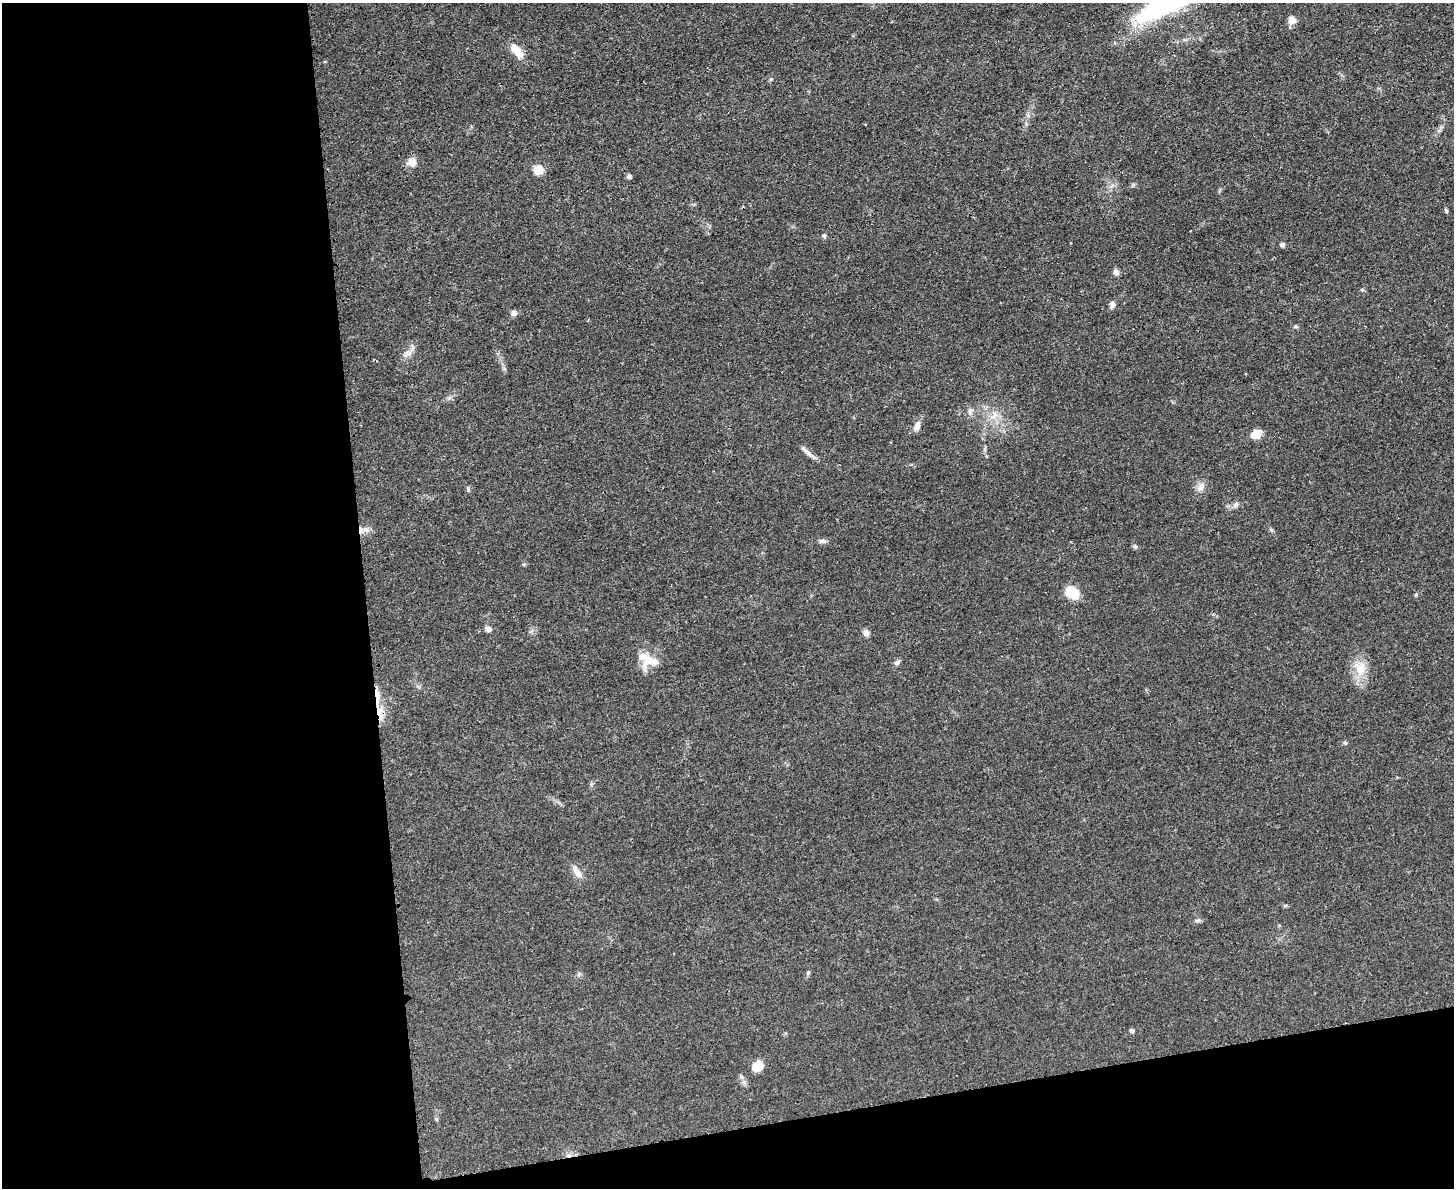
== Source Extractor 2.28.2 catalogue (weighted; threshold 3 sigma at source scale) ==
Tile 10 of 3 x 4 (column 1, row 4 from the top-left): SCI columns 142-1593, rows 12-1197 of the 4749 x 4767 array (HDU 1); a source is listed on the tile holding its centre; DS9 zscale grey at full resolution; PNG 1456 x 1190 px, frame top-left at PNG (2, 3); no overlay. Shown black and unused: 31% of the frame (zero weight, under 3 of 4 exposures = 2% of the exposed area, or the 3 px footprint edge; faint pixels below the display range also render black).
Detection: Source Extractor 2.28.2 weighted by HDU 2 'WHT'; one run over the whole footprint, this tile lists its part. Background 0.0465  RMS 0.0051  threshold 0.0229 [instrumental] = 3 sigma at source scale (4.5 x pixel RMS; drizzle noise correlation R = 1.50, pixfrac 1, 0.05/0.05 arcsec/px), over >= 5 px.
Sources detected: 37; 2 cosmic-ray / hot-pixel residue — not listed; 1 inside a brighter listed object's ellipse — not listed separately; the other 34 listed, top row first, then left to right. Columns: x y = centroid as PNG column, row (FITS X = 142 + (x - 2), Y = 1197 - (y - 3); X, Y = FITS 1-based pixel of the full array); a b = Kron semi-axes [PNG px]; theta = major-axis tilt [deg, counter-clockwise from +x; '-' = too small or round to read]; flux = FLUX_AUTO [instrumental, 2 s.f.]
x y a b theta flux
1292 20 8 7 - 4.5
517 51 17 9 -52 7.9
412 162 11 10 - 4.1
538 170 12 11 - 5.7
629 176 6 5 - 1
1446 210 7 4 -63 0.79
1190 231 2 2 - 0.51
824 236 6 5 - 0.95
1282 245 6 5 - 1.2
1116 272 7 6 - 2
1112 305 9 7 -77 1.8
514 313 7 7 - 1.9
1296 326 5 5 - 0.69
970 412 8 6 70 1.6
917 426 14 8 66 3.1
1256 434 12 9 35 5.1
807 452 12 7 -46 2.6
1200 488 9 8 - 2.5
468 489 7 3 -60 0.69
1236 504 9 6 49 1.5
823 541 10 5 -6 1.5
1135 546 6 5 - 1
1072 593 12 9 -40 13
488 629 7 6 - 1.9
866 633 8 7 - 2.2
647 660 26 18 -21 9.9
897 662 8 5 36 1.2
1360 668 21 14 -56 8.9
378 711 15 9 -81 6.7
1345 743 5 5 - 0.7
577 872 18 8 -58 4.2
1132 1031 6 5 - 1.2
757 1066 13 10 36 5.9
741 1076 8 5 -54 1.1
Overlapping masked pixels (flux is a lower limit): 1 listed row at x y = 378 711
Unlisted compact peaks at least as high as the median listed source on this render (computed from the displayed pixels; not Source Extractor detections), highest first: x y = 1362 290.